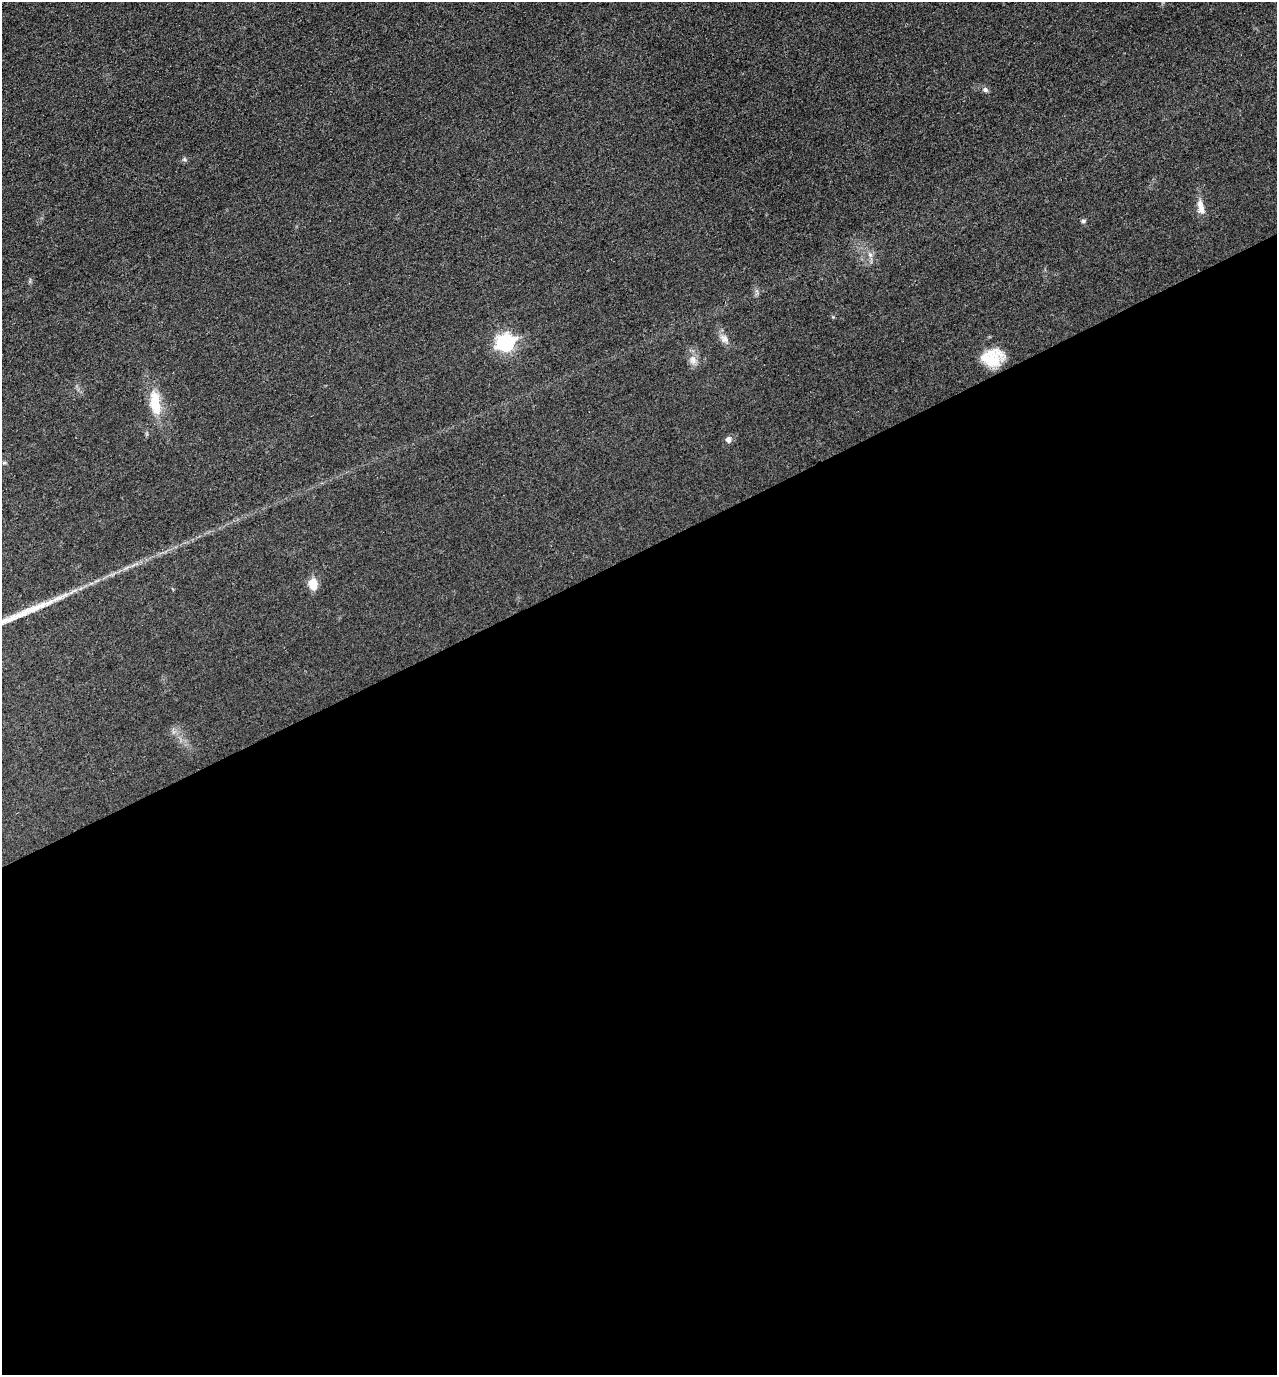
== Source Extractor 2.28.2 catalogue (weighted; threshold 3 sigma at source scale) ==
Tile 15 of 4 x 4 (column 3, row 4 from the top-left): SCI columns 2740-4014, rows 86-1458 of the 5608 x 5664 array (HDU 1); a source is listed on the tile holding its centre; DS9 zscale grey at full resolution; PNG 1279 x 1377 px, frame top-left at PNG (2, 2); no overlay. Shown black and unused: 60% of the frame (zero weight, under 3 of 4 exposures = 7% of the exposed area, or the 3 px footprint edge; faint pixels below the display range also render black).
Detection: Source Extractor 2.28.2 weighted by HDU 2 'WHT'; one run over the whole footprint, this tile lists its part. Background 0.049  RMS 0.0096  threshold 0.0433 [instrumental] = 3 sigma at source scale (4.5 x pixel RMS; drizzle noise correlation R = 1.50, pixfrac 1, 0.05/0.05 arcsec/px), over >= 5 px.
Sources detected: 14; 1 long thin detection or spike segment (spike, bleed or trail) — not listed; the other 13 listed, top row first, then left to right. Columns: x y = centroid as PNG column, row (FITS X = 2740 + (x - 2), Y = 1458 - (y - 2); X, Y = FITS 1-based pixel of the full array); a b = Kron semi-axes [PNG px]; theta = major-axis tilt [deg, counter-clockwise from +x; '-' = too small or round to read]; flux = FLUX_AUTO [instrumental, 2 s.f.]
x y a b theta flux
985 90 8 6 -45 2.6
185 159 6 6 - 1.8
1201 207 22 9 -81 8.6
1083 221 6 4 15 1.7
870 255 7 6 - 2.9
724 339 14 8 -41 5.9
505 342 8 7 - 310
693 360 12 10 -70 6.6
991 360 31 16 0 29
155 403 33 13 -81 27
728 439 6 5 - 5.5
4 463 6 4 1 1.2
313 584 11 7 -84 18